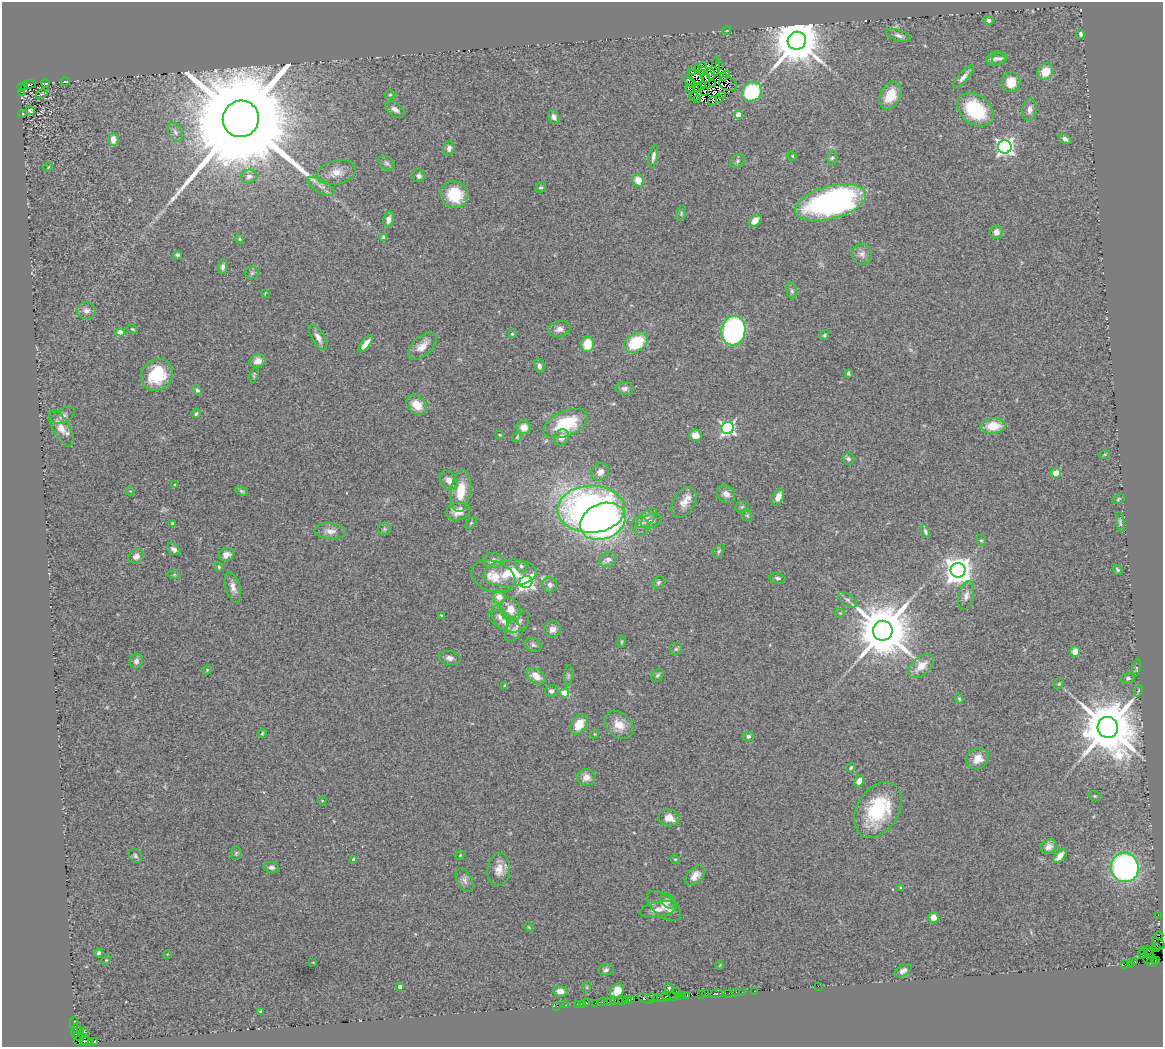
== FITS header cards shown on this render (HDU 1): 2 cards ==
NAXIS1  =                 1161
NAXIS2  =                 1045

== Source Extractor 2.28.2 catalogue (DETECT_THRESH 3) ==
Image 1161 x 1045 px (HDU 1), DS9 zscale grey, 1 PNG px = 1 image px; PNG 1165 x 1049 px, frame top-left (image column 1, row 1045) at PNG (2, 2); each listed source drawn as its Kron ellipse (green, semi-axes under 4 px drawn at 4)
Background 1.15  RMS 0.11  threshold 0.329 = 3 sigma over >= 5 px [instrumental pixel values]
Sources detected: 298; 11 with non-positive FLUX_AUTO (blend fragments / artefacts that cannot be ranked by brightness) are neither listed nor drawn; the other 287 listed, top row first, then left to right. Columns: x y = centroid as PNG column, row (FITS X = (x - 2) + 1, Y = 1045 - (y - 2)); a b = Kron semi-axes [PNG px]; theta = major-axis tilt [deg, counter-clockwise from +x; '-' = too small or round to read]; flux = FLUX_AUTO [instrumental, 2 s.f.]
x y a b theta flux
988 21 5 4 - 20
727 30 4 2 - 5
1081 34 4 3 - 23
898 36 12 5 -18 29
797 41 9 9 - 44000
996 58 9 7 15 31
1000 58 7 5 20 20
720 66 2 2 - 9.6
703 67 4 2 - 14
716 67 10 4 84 35
699 68 4 2 - 6
692 71 4 3 - 1.4
703 71 5 2 - 5.8
1045 72 9 7 54 130
710 74 6 4 -74 44
727 75 3 3 - 1100
723 76 3 2 - 2.2
696 77 8 5 -34 15
963 77 15 5 49 38
706 78 5 2 - 0.1
65 82 4 2 - 5.8
690 82 8 4 -45 8.7
1011 82 10 9 - 130
45 83 4 2 - 8.4
30 84 6 3 0 430
713 84 4 2 - 10
728 84 9 7 -23 7.2
702 85 3 2 - 8.6
25 86 3 3 - 220
698 87 2 2 - 7.5
21 88 3 3 - 210
690 88 4 4 - 3.2
705 91 4 2 - 4.8
22 92 3 2 - 150
752 92 10 9 - 560
41 94 6 3 25 9.1
390 95 5 3 - 8.3
890 95 15 10 63 140
723 96 2 2 - 5.3
694 97 4 2 - 1.3
719 99 3 2 - 12
697 100 4 3 - 46
712 101 4 2 - 18
395 109 11 6 -36 33
975 110 20 14 -37 490
1030 110 11 7 83 43
30 111 4 4 - 15
23 114 2 2 - 5.4
738 115 4 4 - 110
554 117 7 5 -65 27
241 119 18 18 - 280000
175 132 10 6 -63 26
1065 139 7 4 -32 23
113 140 6 5 - 63
1005 147 7 6 - 3000
449 148 7 5 79 23
653 156 12 4 79 27
792 156 5 4 - 7.6
832 158 7 5 82 15
738 161 8 5 43 17
387 163 9 6 -38 20
48 167 5 3 - 5.8
336 172 20 12 14 91
249 176 8 6 15 27
419 176 7 6 - 22
638 180 6 5 - 89
321 186 15 6 -30 41
541 187 5 5 - 12
455 195 14 13 - 270
831 202 36 16 15 2000
681 213 7 4 72 12
389 219 8 5 80 39
755 221 7 5 47 60
996 232 6 6 - 46
384 237 4 4 - 22
239 239 4 3 - 11
862 254 10 10 - 40
177 255 4 4 - 16
223 267 7 4 85 24
252 273 6 6 - 17
792 291 8 5 -80 17
265 293 3 3 - 5
86 311 9 8 - 36
132 329 6 3 -26 8.3
559 329 11 7 11 38
733 331 15 12 79 1600
120 332 4 4 - 140
512 334 4 4 - 9.2
824 335 5 4 - 11
318 337 14 6 -60 46
636 343 13 9 33 330
366 344 10 4 52 51
587 344 8 6 84 160
422 346 17 9 43 82
258 361 8 6 19 47
539 366 7 5 -79 24
848 373 4 3 - 13
157 375 17 15 46 320
254 375 8 3 73 8.9
625 388 9 6 -3 30
197 390 5 4 - 16
417 405 11 8 -41 120
196 414 5 4 - 13
63 415 12 7 26 34
566 424 23 12 23 420
993 426 12 7 1 170
524 427 7 6 - 70
61 428 20 8 -61 81
728 428 6 6 - 1700
500 435 3 2 - 6.2
695 435 6 6 - 78
517 437 5 4 - 8.6
562 437 8 7 - 56
1105 454 5 3 - 6.1
848 459 6 5 - 22
600 472 9 8 - 47
1056 473 5 4 - 84
449 480 11 8 -52 54
175 485 3 2 - 6.5
130 491 4 4 - 7.2
241 491 6 4 -27 12
461 491 21 10 83 160
726 494 9 8 - 47
778 497 9 5 64 56
1118 499 6 4 28 9.8
684 502 17 10 58 76
742 507 7 5 2 15
591 509 33 23 2 3100
458 511 13 8 16 68
747 516 6 5 - 11
647 518 13 6 42 40
603 521 23 17 23 2600
651 521 11 7 19 32
1120 522 10 4 -83 14
172 523 3 3 - 14
471 523 7 4 45 11
641 526 10 8 -57 34
384 529 6 5 - 16
330 531 15 8 -4 52
925 532 7 4 -68 19
981 540 5 5 - 11
174 549 7 5 -35 25
719 551 7 5 60 15
226 555 8 6 18 52
136 556 8 6 29 39
608 560 8 7 - 30
493 561 10 7 -1 35
521 566 6 5 - 17
219 567 4 4 - 8.5
958 570 7 7 - 9400
1118 570 5 3 - 11
510 573 26 13 4 240
174 574 6 4 1 11
493 576 22 15 -20 130
778 578 8 5 -11 18
526 582 6 6 - 2300
658 582 7 5 46 17
550 585 8 7 - 35
233 587 16 7 -74 48
966 596 14 7 77 43
499 597 7 6 - 59
847 600 11 5 -35 26
510 609 12 9 -62 88
840 613 5 5 - 12
441 615 3 2 - 5.3
500 617 13 7 -68 34
504 622 18 8 -27 63
517 626 17 8 54 66
552 629 8 8 - 44
883 631 10 10 - 60000
622 642 6 3 81 7.8
533 645 9 6 -26 22
676 649 6 6 - 15
1075 652 5 5 - 68
450 658 11 7 -12 34
136 661 7 6 - 30
921 666 15 9 42 110
1136 668 9 3 77 12
207 670 5 4 - 7.5
658 675 7 5 56 15
536 676 10 6 -35 89
568 676 11 4 85 14
1128 678 7 5 19 16
1059 684 5 4 - 8.5
505 686 3 3 - 19
551 691 6 5 - 28
1138 691 6 3 71 7.6
565 693 4 4 - 250
959 699 5 4 - 8.9
579 724 11 7 58 140
619 725 16 12 -43 110
1108 727 10 10 - 62000
262 733 5 3 - 8.9
594 734 5 3 - 6.8
748 736 5 5 - 22
978 759 12 10 33 86
851 768 5 3 - 10
586 777 9 8 - 61
859 781 6 4 62 45
1095 796 6 4 -21 11
322 801 4 3 - 5.8
878 810 30 21 58 520
669 818 10 8 -16 69
1049 846 8 6 41 40
236 853 6 5 - 12
460 855 5 4 - 7.4
135 856 7 6 - 16
1060 856 8 4 50 65
354 859 4 3 - 34
675 859 5 4 - 9.9
271 867 8 5 -7 21
1125 867 14 14 - 1800
499 870 16 11 83 79
695 876 12 7 47 58
465 880 13 7 -63 34
901 888 3 3 - 9.2
668 901 9 6 -37 24
664 906 20 10 -39 97
658 909 19 7 11 68
1158 915 2 2 - 16
933 917 6 5 - 63
529 927 5 3 - 6.4
1159 936 4 2 - 92
1158 944 7 5 -41 210
1156 947 3 2 - 83
1144 950 3 2 - 47
1148 950 4 2 - 110
99 953 4 4 - 15
167 954 2 2 - 4.2
1142 954 4 2 - 96
1149 954 4 3 - 110
1148 959 3 2 - 19
106 960 5 4 - 7.4
1157 961 3 2 - 48
313 962 3 3 - 4.9
1135 962 2 2 - 14
1152 962 5 5 - 43
1125 964 2 2 - 16
1130 964 4 2 - 100
720 965 5 3 - 5.4
606 970 8 5 15 19
903 971 9 5 30 32
818 986 2 2 - 140
400 987 3 3 - 26
587 987 5 3 - 6.7
669 988 4 4 - 9.4
560 991 7 5 -5 50
617 991 8 6 50 92
676 991 2 2 - 60
754 991 2 2 - 50
736 992 2 2 - 43
742 992 2 2 - 29
706 993 2 2 - 37
717 993 6 3 8 450
729 993 2 2 - 69
687 995 4 2 - 120
702 995 3 2 - 56
669 996 8 3 -9 450
678 996 2 2 - 12
682 996 3 2 - 90
653 997 5 3 - 220
662 998 8 3 4 360
646 999 8 3 -19 240
618 1000 2 2 - 140
623 1000 3 2 - 72
627 1000 3 2 - 63
631 1000 3 3 - 70
611 1001 4 3 - 120
614 1001 3 3 - 200
603 1002 5 3 - 270
607 1002 3 2 - 110
587 1003 4 3 - 210
595 1003 2 2 - 11
577 1004 2 2 - 29
583 1004 3 2 - 60
565 1005 3 2 - 14
557 1006 3 2 - 8.5
260 1011 4 3 - 9.2
74 1023 6 2 -87 69
76 1030 8 4 74 560
84 1031 3 2 - 16
80 1032 2 2 - 81
79 1036 6 3 -39 60
84 1039 5 2 - 79
78 1041 5 3 - 190
87 1041 7 3 0 78
95 1041 3 3 - 780
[11 non-positive-flux detections neither listed nor drawn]